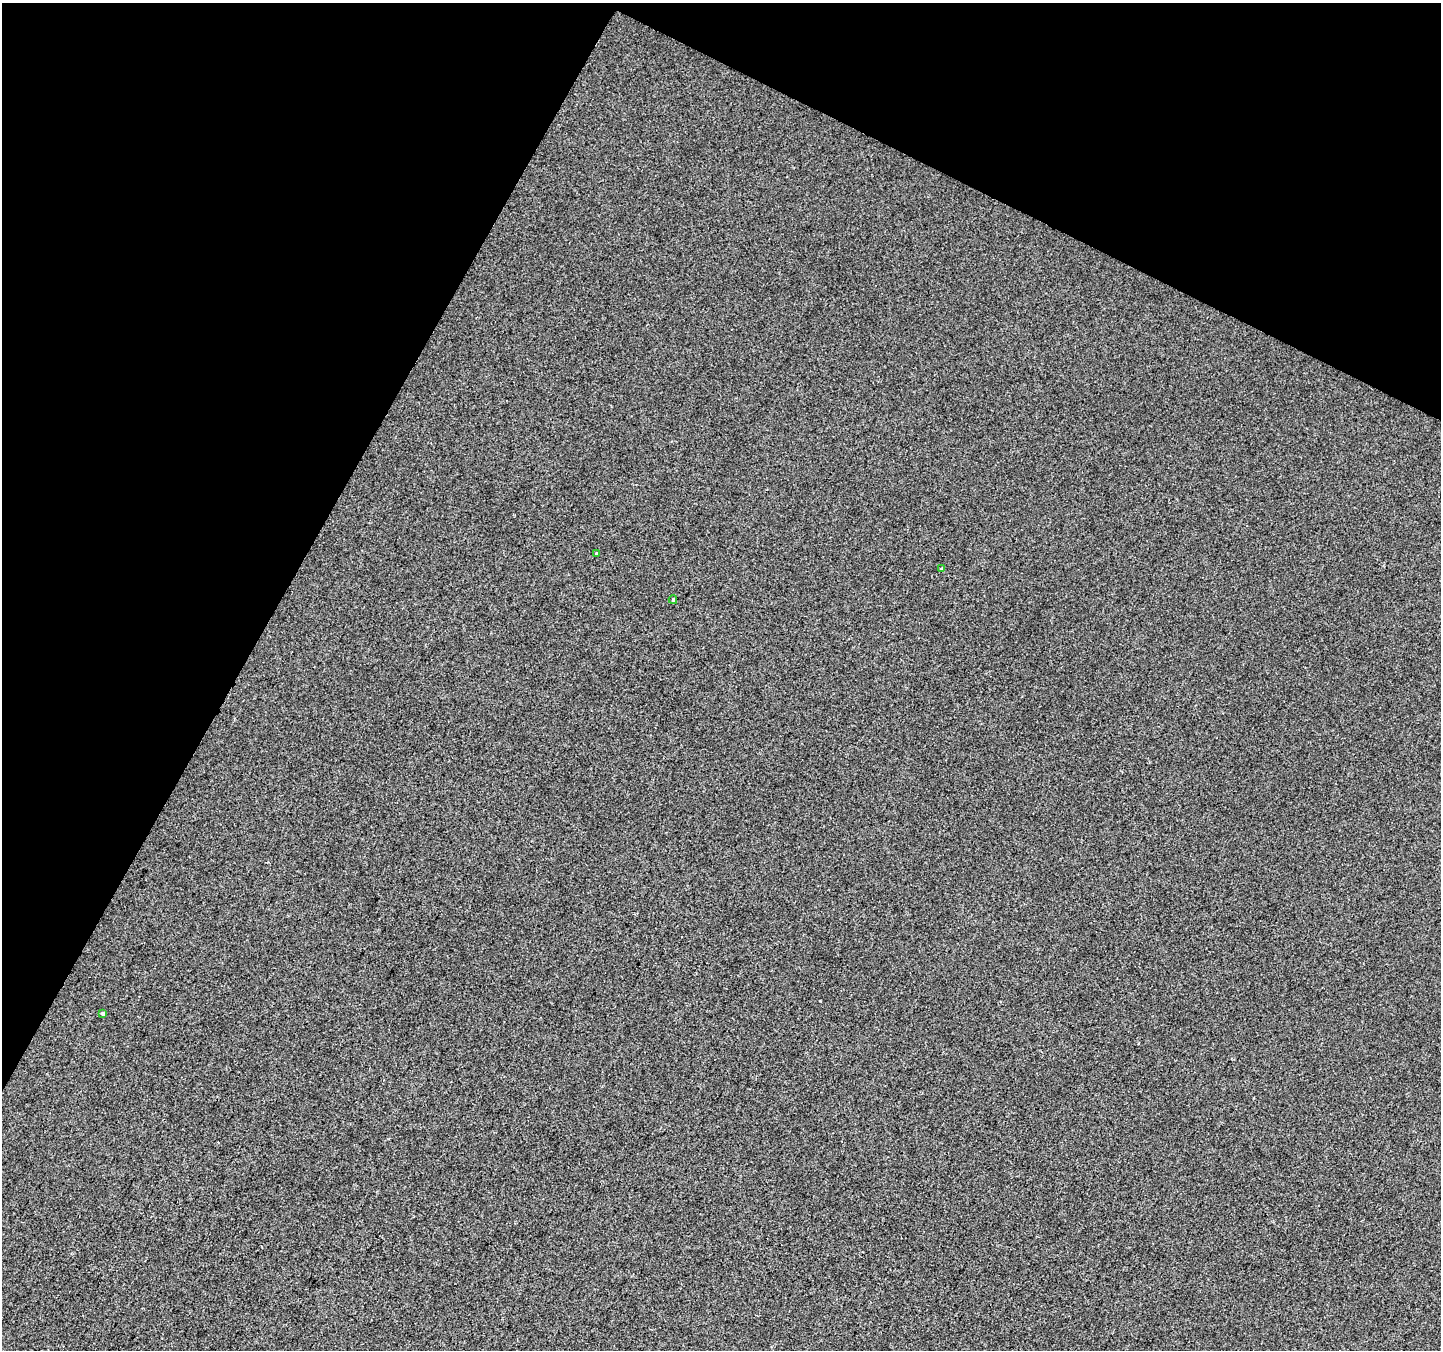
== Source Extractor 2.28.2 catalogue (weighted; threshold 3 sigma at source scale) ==
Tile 2 of 4 x 4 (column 2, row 1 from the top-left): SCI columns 1448-2886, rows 4313-5660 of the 5763 x 5861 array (HDU 1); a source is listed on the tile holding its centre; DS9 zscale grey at full resolution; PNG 1443 x 1352 px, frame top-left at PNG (2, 3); each listed source drawn as its Kron ellipse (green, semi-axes under 4 px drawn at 4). Shown black and unused: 26% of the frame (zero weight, under 2 of 3 exposures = <1% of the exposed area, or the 3 px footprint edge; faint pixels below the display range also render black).
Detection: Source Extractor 2.28.2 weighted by HDU 2 'WHT'; one run over the whole footprint, this tile lists its part. Background 0.00112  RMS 0.0057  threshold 0.0257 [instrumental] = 3 sigma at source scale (4.5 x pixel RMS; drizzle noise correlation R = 1.50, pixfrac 1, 0.0396/0.0396 arcsec/px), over >= 5 px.
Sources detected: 4; all 4 listed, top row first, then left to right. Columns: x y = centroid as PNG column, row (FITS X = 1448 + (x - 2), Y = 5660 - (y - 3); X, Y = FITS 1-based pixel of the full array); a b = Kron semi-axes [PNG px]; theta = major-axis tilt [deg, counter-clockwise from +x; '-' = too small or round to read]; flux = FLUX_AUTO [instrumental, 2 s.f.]
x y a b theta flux
597 553 3 3 - 1
941 569 4 3 - 0.97
673 600 4 3 - 0.63
103 1014 4 3 - 4.1